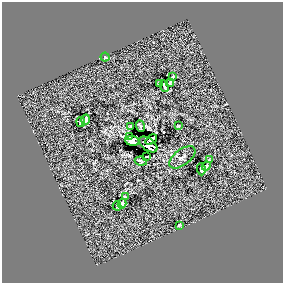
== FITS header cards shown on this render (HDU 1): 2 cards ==
NAXIS1  =                  281 /
NAXIS2  =                  281 /

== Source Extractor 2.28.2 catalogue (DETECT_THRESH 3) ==
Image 281 x 281 px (HDU 1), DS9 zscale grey, 1 PNG px = 1 image px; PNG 285 x 285 px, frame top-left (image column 1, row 281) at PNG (2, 2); each listed source drawn as its Kron ellipse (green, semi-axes under 4 px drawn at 4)
Background 0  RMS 36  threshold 108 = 3 sigma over >= 5 px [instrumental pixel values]
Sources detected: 24; all 24 listed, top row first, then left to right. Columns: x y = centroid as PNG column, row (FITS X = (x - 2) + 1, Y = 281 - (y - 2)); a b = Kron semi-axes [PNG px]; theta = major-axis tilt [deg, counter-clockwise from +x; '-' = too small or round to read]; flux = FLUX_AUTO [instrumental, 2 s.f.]
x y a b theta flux
105 57 4 4 - 3300
173 76 3 2 - 2100
170 82 4 3 - 3400
159 84 3 2 - 2100
164 86 6 2 -68 3900
85 120 5 4 - 4800
81 122 5 3 - 4700
140 126 6 3 -70 2300
178 126 3 2 - 1900
130 127 4 2 - 2700
129 136 3 2 - 3000
151 139 6 3 39 21000
132 141 7 5 -7 39000
148 144 11 6 -37 18000
146 157 3 2 - 1600
182 157 15 7 37 8900
209 160 3 3 - 2600
141 161 6 4 -8 3800
206 166 5 2 - 3300
201 169 6 3 -85 6400
125 197 3 3 - 2700
122 204 5 3 - 4300
117 206 4 2 - 3000
179 225 3 2 - 2500